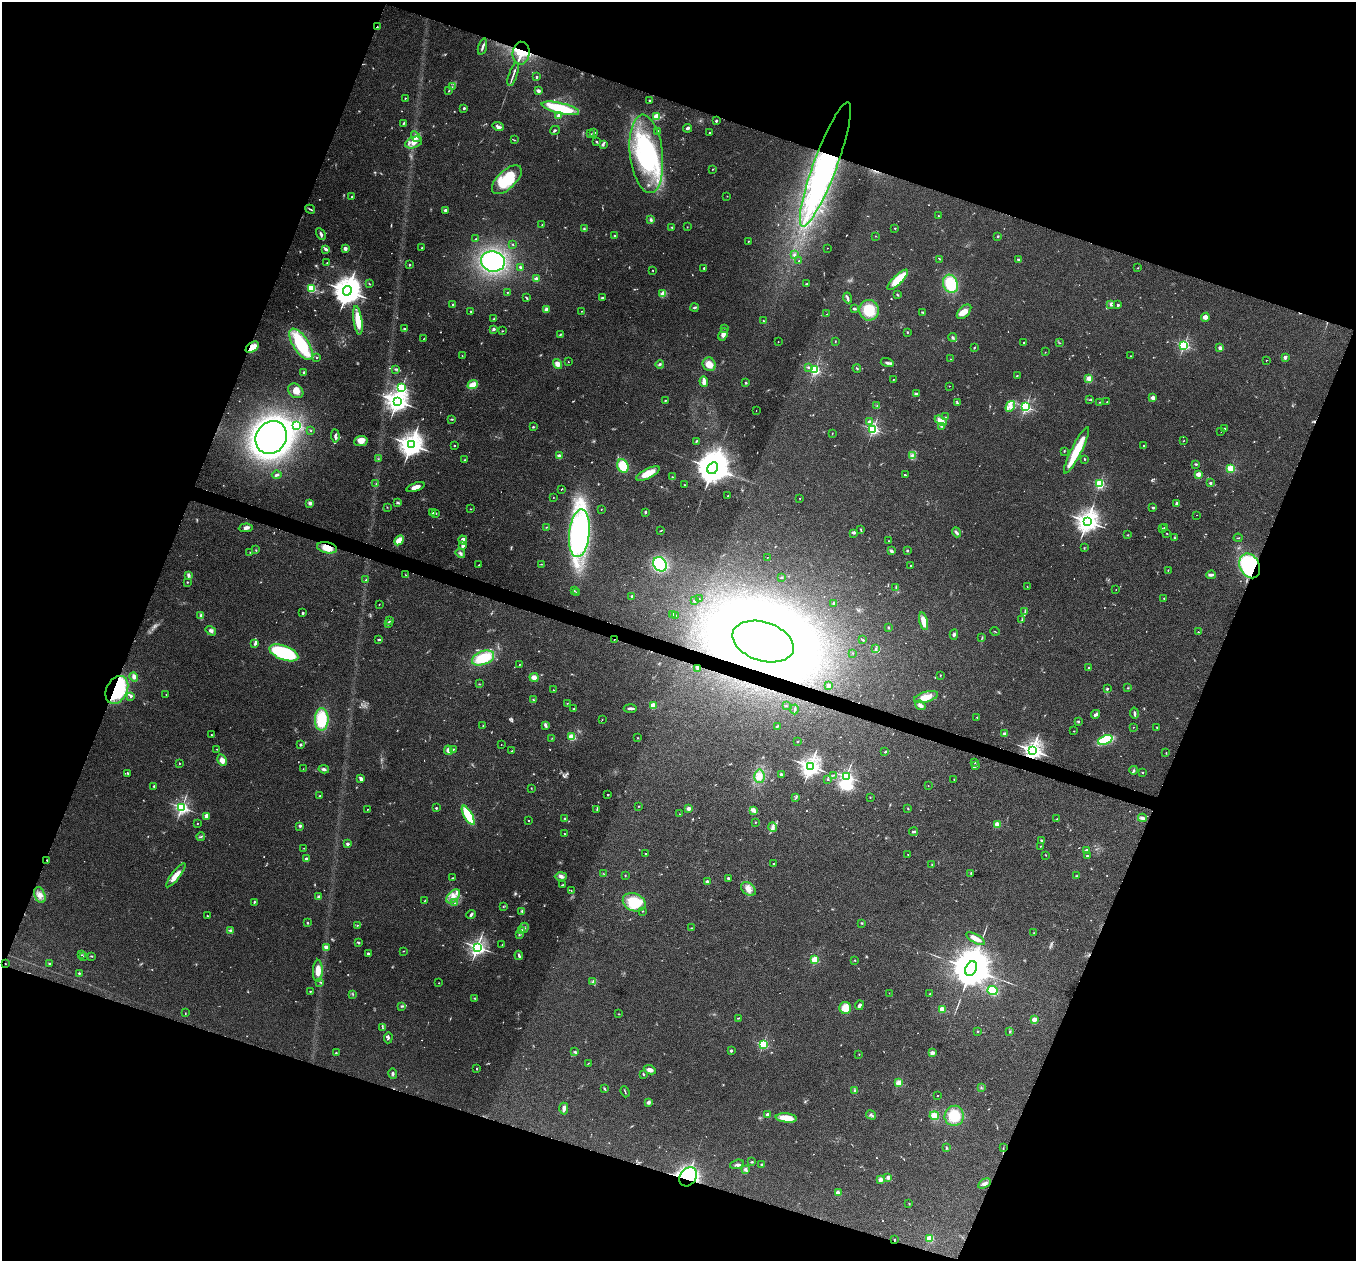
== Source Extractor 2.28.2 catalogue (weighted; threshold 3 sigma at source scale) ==
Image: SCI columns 3-5416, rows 264-5297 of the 5417 x 5429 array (HDU 1 of 3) = the unmasked area's bounding box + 8 px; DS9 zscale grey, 4 x 4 block average (1 PNG px = mean of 4 x 4 image px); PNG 1358 x 1263 px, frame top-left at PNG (2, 2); each listed source drawn as its Kron ellipse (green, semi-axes under 4 px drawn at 4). Shown black and unused: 40% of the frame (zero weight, under 4 of 8 exposures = <1% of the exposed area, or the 3 px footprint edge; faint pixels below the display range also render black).
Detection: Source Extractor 2.28.2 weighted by HDU 2 'WHT'. Background 0.0761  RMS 0.0044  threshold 0.018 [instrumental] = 3 sigma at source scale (4.09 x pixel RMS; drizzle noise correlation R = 1.36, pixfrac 0.8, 0.05/0.05 arcsec/px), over >= 5 px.
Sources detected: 748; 24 too faint to see at this stretch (4 x 4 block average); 6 inside a brighter object's white glare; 4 cosmic-ray / hot-pixel residue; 1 long thin detection or spike segment (spike, bleed or trail) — neither listed nor drawn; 9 coinciding with a brighter row at this scale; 28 inside a brighter listed object's ellipse — not listed separately; of the other 676, all 500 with FLUX_AUTO >= 0.981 (the completeness limit of this list) listed and drawn (176 fainter detections not listed), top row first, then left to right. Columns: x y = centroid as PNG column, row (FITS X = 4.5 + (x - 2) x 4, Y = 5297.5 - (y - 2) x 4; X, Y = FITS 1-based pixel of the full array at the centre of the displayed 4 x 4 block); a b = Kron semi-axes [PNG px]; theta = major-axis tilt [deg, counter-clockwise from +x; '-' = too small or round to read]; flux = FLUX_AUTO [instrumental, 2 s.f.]
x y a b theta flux
377 27 2 2 - 1.5
482 47 8 2 74 6.5
521 53 11 8 83 61
513 75 12 2 71 6.8
537 77 2 2 - 9
452 87 2 2 - 1
449 91 2 2 - 1.4
538 91 3 2 - 7.6
405 98 2 2 - 3
650 100 2 2 - 2.2
464 108 2 2 - 13
560 108 19 5 -13 120
558 115 3 3 - 5.5
656 116 2 2 - 140
716 121 2 2 - 13
404 123 3 2 - 3
498 126 6 3 -23 6.1
688 128 4 2 - 5.6
555 130 5 2 - 4.3
658 131 3 2 - 2.6
709 132 2 2 - 2.9
594 133 3 2 - 1.5
590 134 3 2 - 1.3
416 137 6 4 -57 8.9
514 140 2 2 - 1.3
596 142 3 2 - 1.9
414 143 9 5 19 17
603 145 3 2 - 2.2
646 154 39 16 -84 260
825 164 66 11 70 530
713 169 3 2 - 1
507 180 18 9 44 110
727 196 2 2 - 1.5
352 197 2 2 - 4.6
310 209 5 2 - 3.2
445 210 2 2 - 20
938 216 2 2 - 3.2
651 220 4 3 - 4.9
542 225 3 2 - 1.3
672 227 2 2 - 4.2
687 227 2 2 - 1.1
895 228 2 2 - 4.7
584 229 3 2 - 2.2
321 234 6 3 -60 5.9
614 236 2 2 - 5.1
875 236 2 2 - 1.1
998 236 2 2 - 5.8
476 239 3 2 - 1.8
748 241 2 2 - 1.3
513 244 3 2 - 1.6
345 248 3 3 - 7.5
422 248 2 2 - 1.5
827 248 2 2 - 1
326 249 4 3 - 5.4
794 255 2 2 - 9.3
940 259 2 2 - 2.7
1018 259 3 2 - 3.2
493 261 12 10 -12 260
799 261 2 2 - 1.6
327 263 2 2 - 2.3
409 265 2 2 - 7.3
520 267 2 2 - 3.5
704 268 2 2 - 8.6
1138 268 2 2 - 1
653 270 2 2 - 1.8
536 279 2 2 - 64
898 280 14 4 45 65
369 284 3 2 - 1.5
807 284 3 2 - 3.7
950 284 9 7 -68 82
311 288 2 2 - 260
347 291 5 4 - 4500
507 292 2 2 - 1.1
663 294 4 3 - 26
897 295 4 2 - 1.6
527 298 4 2 - 3.7
603 298 3 2 - 2.5
848 298 5 3 - 5
453 304 2 2 - 6.6
1111 304 4 3 - 5.4
1118 305 2 2 - 14
694 307 4 2 - 3
854 309 3 2 - 2.6
546 310 4 3 - 8.1
869 310 10 9 - 63
581 311 2 2 - 1
471 312 2 2 - 1.1
923 312 3 2 - 3
964 312 9 5 45 19
827 314 2 2 - 1.8
1205 317 4 3 - 11
494 319 2 2 - 2.1
358 320 14 4 -82 46
763 321 2 2 - 5.2
725 328 2 2 - 3
404 329 2 2 - 7.4
494 329 3 3 - 4.7
502 331 2 2 - 1.2
907 332 2 2 - 5.9
560 335 3 2 - 1.4
723 335 6 4 66 8.6
952 337 5 2 - 4.3
423 339 3 2 - 1.3
778 342 2 2 - 1.8
835 342 2 2 - 1.3
1024 342 2 2 - 3.1
1060 343 2 2 - 1.1
301 344 18 7 -57 160
1184 345 2 2 - 440
252 347 7 4 34 33
974 348 2 2 - 2.1
1220 348 2 2 - 34
1045 352 2 2 - 1
462 356 2 2 - 1
1130 356 2 2 - 1.1
316 357 2 2 - 1.9
1285 357 2 2 - 38
951 359 3 2 - 1.1
1266 360 2 2 - 2.3
568 362 2 2 - 2.5
887 363 6 3 -16 5.8
558 364 5 4 - 12
660 364 4 3 - 4
709 364 7 6 - 23
809 368 3 2 - 2.5
857 368 4 2 - 1.8
395 369 2 2 - 0.99
815 370 2 2 - 410
304 372 2 2 - 12
1017 376 2 2 - 1.1
893 379 2 2 - 1
1089 379 2 2 - 120
704 381 5 2 - 14
746 383 2 2 - 9.7
473 385 5 3 - 31
949 386 2 2 - 0.98
401 388 2 2 - 370
296 391 8 6 -40 19
916 393 4 2 - 2.6
1153 398 2 2 - 51
665 400 3 2 - 1.3
1089 400 3 2 - 1.5
397 401 3 3 - 2100
1099 402 2 2 - 1.4
1107 402 2 2 - 1.5
957 403 4 2 - 3.6
877 405 2 2 - 1.1
1010 406 5 4 - 8.8
1026 407 2 2 - 490
756 411 2 2 - 1.3
946 417 2 2 - 1.6
451 419 3 2 - 2.6
941 421 6 3 -31 25
870 422 2 2 - 35
297 425 2 2 - 300
942 426 3 2 - 3.3
533 427 2 2 - 2.2
873 429 2 2 - 490
1225 429 2 2 - 9.8
311 430 2 2 - 1.1
1221 432 2 2 - 2.3
832 433 2 2 - 1
335 436 6 2 -86 6.3
271 437 17 15 53 1400
361 441 7 5 8 17
696 441 2 2 - 3
1183 441 2 2 - 1
411 444 4 3 - 2900
454 446 2 2 - 5.2
1143 446 3 2 - 2.3
1076 450 26 5 63 81
1064 451 2 2 - 1.2
912 455 3 2 - 2.5
559 456 2 2 - 60
378 459 2 2 - 1.6
1084 459 3 2 - 1.6
465 460 2 2 - 1.4
1196 464 3 2 - 2.8
623 466 7 5 -65 55
713 468 6 5 - 8700
1231 468 2 2 - 220
648 473 13 5 26 36
1198 474 2 2 - 96
277 475 5 2 - 3.3
905 475 2 2 - 2.7
673 477 3 2 - 1.3
1210 483 2 2 - 15
376 484 3 2 - 1.2
1099 484 2 2 - 300
684 485 2 2 - 2.8
416 487 9 3 20 15
562 489 2 2 - 2.2
728 496 2 2 - 1.2
553 498 2 2 - 2.1
800 498 2 2 - 1.1
310 503 4 3 - 4.8
397 503 3 2 - 2.6
1177 504 4 3 - 6
387 507 2 2 - 1.2
1153 508 2 2 - 3.4
470 509 3 2 - 1.3
601 509 2 2 - 1.1
645 512 2 2 - 3.6
433 513 3 2 - 3
436 513 2 2 - 2.3
1196 515 2 2 - 1.1
1087 521 4 3 - 2300
546 527 3 2 - 1.7
246 528 7 3 4 8.7
1164 528 2 2 - 1.8
861 529 2 2 - 1.8
1162 529 2 2 - 0.99
661 530 2 2 - 1.4
956 532 5 2 - 5.8
579 533 24 10 84 700
854 533 3 2 - 2.3
1167 533 2 2 - 1.4
1128 535 3 2 - 1.5
1175 538 3 2 - 1.7
1238 538 4 2 - 1.7
399 540 5 3 - 33
463 540 4 3 - 9.6
888 541 2 2 - 1.9
463 546 3 3 - 7.3
327 548 10 5 -12 31
1084 548 2 2 - 1.5
256 550 2 2 - 1.2
891 551 4 3 - 5.3
907 551 2 2 - 12
250 552 2 2 - 1.3
460 553 5 3 - 4.9
767 558 2 2 - 10
541 564 2 2 - 1
660 564 8 6 -53 180
479 565 3 2 - 1.2
911 565 2 2 - 2.6
1250 566 13 9 -64 270
1168 570 2 2 - 1
188 575 4 2 - 4
406 575 3 2 - 1.3
1211 575 4 3 - 6.3
781 577 2 2 - 2.7
366 580 3 2 - 2.5
187 582 2 2 - 1.3
896 587 3 2 - 1.4
1027 587 2 2 - 1.1
1116 590 2 2 - 1.3
574 591 3 2 - 1.8
576 592 2 2 - 2
632 596 2 2 - 7.2
1164 598 2 2 - 1.3
700 599 2 2 - 1.1
694 601 3 2 - 2.6
834 603 3 2 - 2.2
379 604 2 2 - 1
1025 611 3 2 - 1.5
303 613 2 2 - 12
672 614 2 2 - 7.2
201 615 4 3 - 3.8
676 616 2 2 - 1.1
1022 619 4 2 - 2.3
390 620 2 2 - 1.3
924 621 9 4 -76 26
388 623 4 2 - 3
889 628 2 2 - 1.8
211 631 5 4 - 6.8
995 631 5 2 - 1.2
1198 632 2 2 - 3.8
954 635 5 3 - 4.9
982 638 2 2 - 1.6
379 639 3 2 - 2.9
614 640 2 2 - 2.3
863 640 2 2 - 1.9
763 641 32 19 -18 3500
255 644 3 2 - 4.5
875 648 2 2 - 1.3
284 653 15 7 -21 150
853 653 2 2 - 2.1
483 658 11 6 22 86
519 664 2 2 - 1.3
697 668 3 2 - 2
1089 668 2 2 - 12
940 675 2 2 - 1.8
134 677 5 3 - 6.1
534 677 4 3 - 16
479 684 3 2 - 0.98
828 685 3 2 - 5.5
1127 688 2 2 - 1.4
1107 689 2 2 - 11
117 690 15 10 63 230
553 690 2 2 - 1.8
166 694 2 2 - 1.4
131 696 4 2 - 3.2
926 697 12 5 16 32
533 700 2 2 - 1.6
567 703 2 2 - 1.1
653 705 2 2 - 120
920 705 5 3 - 8.8
786 706 2 2 - 1.7
630 708 7 2 -2 6.5
574 709 2 2 - 12
795 709 5 2 - 2.7
1134 713 5 2 - 5.2
1096 714 4 2 - 7.8
977 717 2 2 - 4.3
322 719 11 7 89 90
602 720 2 2 - 1.3
1078 721 2 2 - 2.5
545 725 4 2 - 6.9
483 726 2 2 - 4.3
777 726 3 2 - 2.5
1133 727 2 2 - 1.1
1157 728 2 2 - 1.1
1074 731 2 2 - 1.3
1005 734 2 2 - 51
212 735 3 2 - 2.5
572 737 2 2 - 150
552 738 2 2 - 1.1
638 738 2 2 - 1.1
1105 740 7 3 22 140
798 742 2 2 - 4
301 745 2 2 - 17
501 745 2 2 - 3
217 749 2 2 - 2
453 749 3 2 - 1.6
448 750 5 4 - 7.7
1032 750 3 3 - 1800
511 751 3 2 - 1.7
885 752 3 2 - 2.7
1166 753 3 2 - 1.3
222 760 6 4 -63 17
974 762 3 2 - 1.3
179 763 2 2 - 1.7
810 766 3 3 - 1800
975 766 4 2 - 3.6
303 769 2 2 - 1
324 769 5 3 - 5.9
1134 770 4 2 - 3.1
128 773 3 2 - 2.9
1142 773 2 2 - 2.4
781 774 2 2 - 15
834 775 2 2 - 1.1
759 776 7 5 -87 15
846 776 2 2 - 730
361 779 4 2 - 10
827 779 2 2 - 1.3
954 779 2 2 - 1.1
154 786 2 2 - 5.9
928 786 2 2 - 1.7
531 788 2 2 - 1
608 795 2 2 - 8.4
320 796 2 2 - 5.3
796 797 3 2 - 2.2
870 797 2 2 - 1.3
639 806 2 2 - 1.5
182 807 2 2 - 730
436 808 3 2 - 2.2
367 809 2 2 - 1.2
597 809 4 2 - 3
688 809 2 2 - 46
908 809 2 2 - 1.4
753 810 4 3 - 10
679 814 2 2 - 1.5
468 815 11 4 -61 85
206 816 3 2 - 13
565 818 2 2 - 2.8
1142 818 4 3 - 7.5
1057 819 3 2 - 1.5
528 821 2 2 - 1.9
755 822 2 2 - 1.7
197 823 2 2 - 3.2
997 824 2 2 - 100
300 826 3 3 - 3.6
772 827 5 3 - 7.1
913 832 4 2 - 4.7
564 834 2 2 - 3.7
201 837 4 2 - 2.1
1042 840 4 2 - 2.7
347 844 2 2 - 23
1041 846 2 2 - 1.4
304 848 2 2 - 1.1
1086 851 3 3 - 8.8
646 853 2 2 - 1.2
908 855 2 2 - 4.1
1046 855 2 2 - 1.1
1087 856 2 2 - 8.8
306 859 2 2 - 28
47 860 2 2 - 2.8
774 864 2 2 - 14
932 865 2 2 - 1.4
971 873 3 2 - 1.8
604 874 3 2 - 1.3
176 875 15 4 53 27
625 875 2 2 - 1.4
561 876 6 4 1 8.1
1076 876 3 2 - 1.7
452 878 2 2 - 1.6
728 878 2 2 - 12
707 882 2 2 - 27
562 885 4 2 - 1.7
748 889 8 5 -40 16
571 890 2 2 - 1.1
40 895 8 5 -70 14
453 896 8 5 49 18
319 897 2 2 - 11
425 900 4 2 - 1.4
254 902 2 2 - 3.9
634 902 12 8 -21 95
454 903 2 2 - 1.5
503 907 2 2 - 1.3
522 911 4 2 - 2.7
643 911 2 2 - 3.6
471 914 5 3 - 3.9
207 916 2 2 - 5.7
307 923 2 2 - 2.2
862 923 3 2 - 2.1
357 925 2 2 - 1.2
524 928 5 2 - 2.8
692 928 3 2 - 1.5
231 930 2 2 - 2.1
522 930 3 2 - 3.8
1034 933 2 2 - 1.5
519 935 2 2 - 1.8
975 939 10 4 -31 18
358 942 2 2 - 3.7
502 944 2 2 - 1.3
326 947 3 3 - 9.8
477 947 2 2 - 1100
403 951 2 2 - 1.1
368 954 2 2 - 16
81 955 2 2 - 1.1
519 955 4 2 - 4.3
84 956 2 2 - 1.4
91 956 2 2 - 1.2
815 960 2 2 - 180
855 960 2 2 - 1.9
49 963 3 2 - 1.9
5 964 2 2 - 2
971 969 8 5 65 16000
318 971 11 5 89 25
79 973 2 2 - 8.5
320 982 3 2 - 1.7
592 982 2 2 - 1.3
439 983 2 2 - 2.2
310 991 2 2 - 1.5
993 991 5 4 - 41
889 993 2 2 - 1.7
353 994 3 2 - 1.5
930 994 2 2 - 1.5
474 998 4 2 - 1.3
859 1005 5 3 - 7.5
402 1006 2 2 - 1.6
845 1008 6 6 - 41
942 1009 2 2 - 100
185 1013 2 2 - 1.3
619 1014 2 2 - 1.7
738 1018 2 2 - 2
1034 1019 2 2 - 75
383 1028 3 2 - 1.4
978 1031 2 2 - 6.4
1009 1031 3 2 - 1.8
388 1038 5 2 - 3.3
763 1044 2 2 - 290
575 1051 4 2 - 1.7
731 1051 2 2 - 16
336 1053 2 2 - 4.6
932 1053 2 2 - 61
859 1054 2 2 - 3.1
588 1063 3 2 - 0.99
477 1068 3 2 - 1.9
650 1070 6 3 -24 11
393 1074 5 3 - 3.8
643 1074 2 2 - 2.7
899 1083 2 2 - 130
981 1088 2 2 - 1.5
604 1089 3 2 - 2.9
855 1090 3 2 - 1.9
625 1092 6 2 -70 2.4
937 1096 2 2 - 2.8
649 1102 2 2 - 9.8
564 1109 6 2 88 12
768 1115 2 2 - 51
871 1115 5 2 - 3.1
934 1116 5 4 - 19
954 1116 10 9 - 71
786 1118 11 4 -6 39
946 1148 3 2 - 2.1
1003 1148 3 2 - 1.3
752 1162 3 2 - 2.3
737 1164 7 3 16 6
762 1164 2 2 - 7.2
746 1169 4 2 - 2.9
688 1177 10 8 52 300
888 1177 3 3 - 8.2
880 1180 4 3 - 9.3
984 1183 7 4 30 7.2
838 1193 4 3 - 7.6
909 1204 3 2 - 1.1
930 1238 2 2 - 160
894 1240 2 2 - 1.3
Overlapping masked pixels (flux is a lower limit): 14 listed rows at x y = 377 27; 521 53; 825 164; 252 347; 327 548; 1250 566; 614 640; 763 641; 117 690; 1032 750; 47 860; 5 964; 688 1177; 894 1240
Diffuse or blended objects may show on this block-average render without a row.